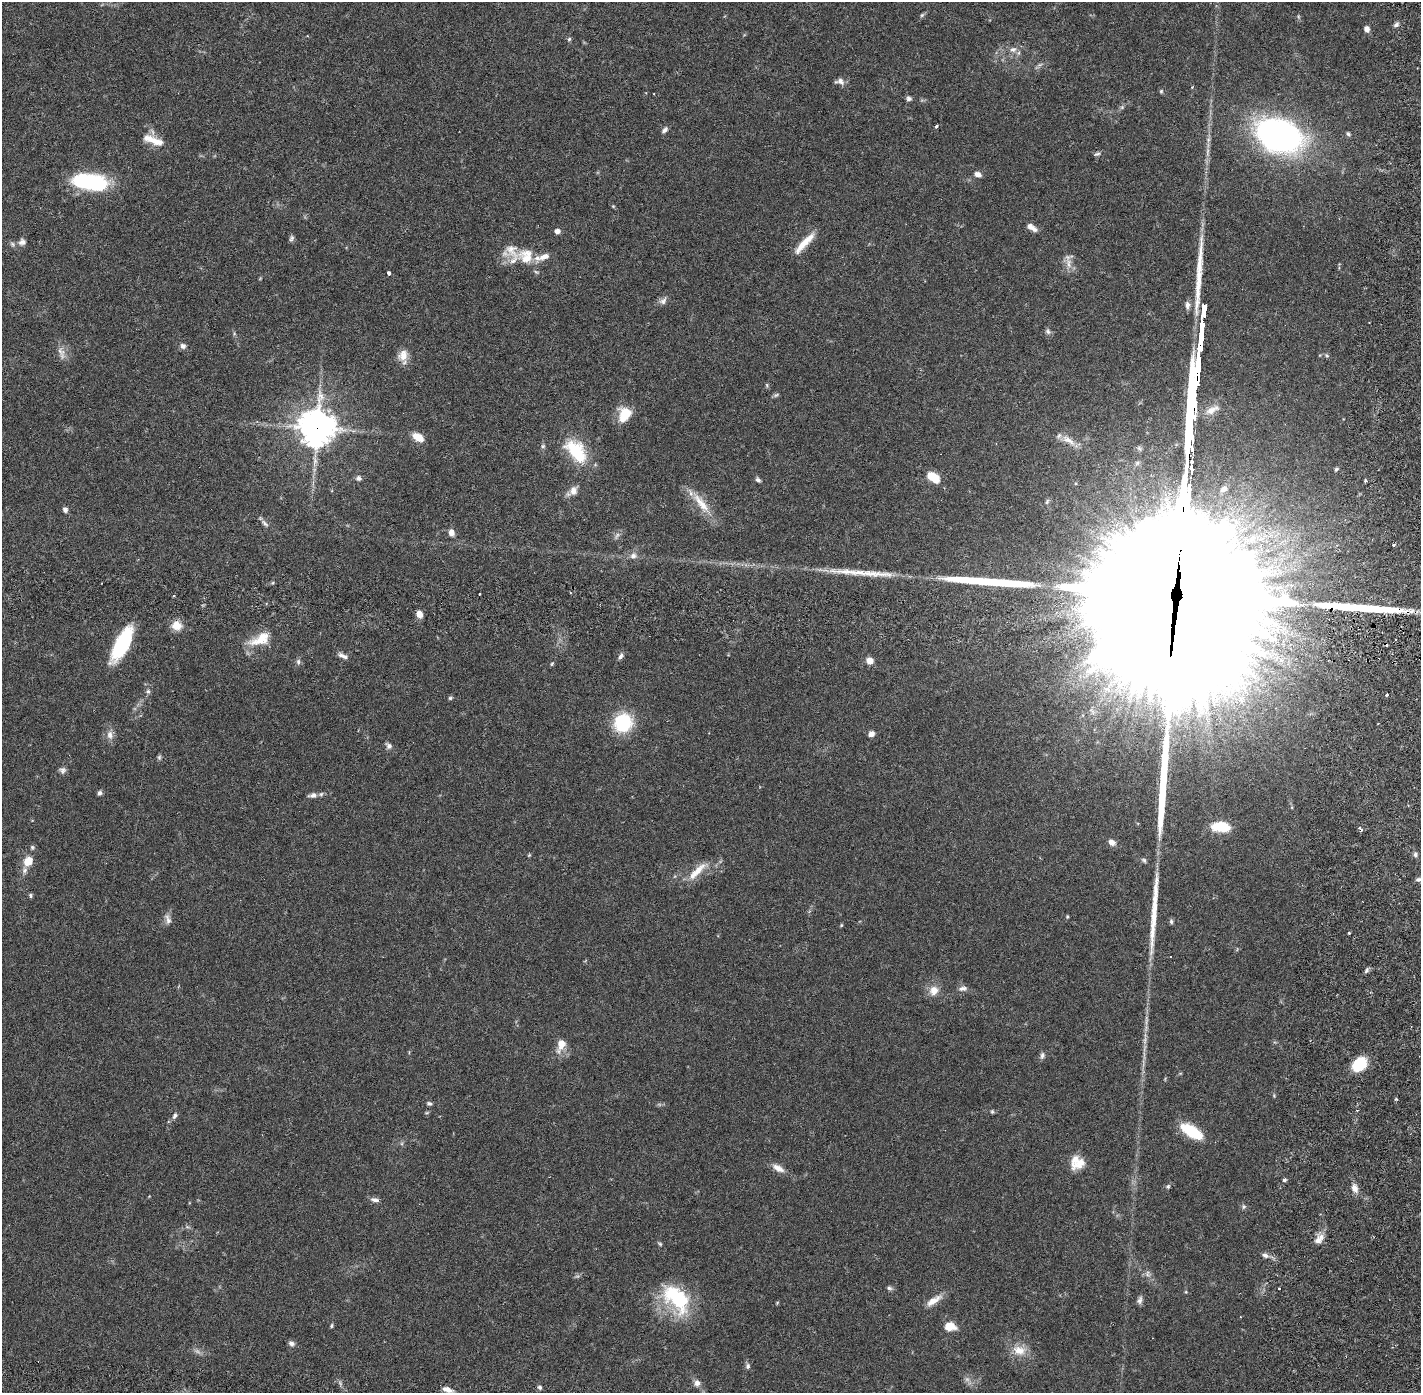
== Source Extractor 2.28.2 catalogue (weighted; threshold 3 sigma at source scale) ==
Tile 11 of 4 x 4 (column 3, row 3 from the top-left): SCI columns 2924-4342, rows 1493-2883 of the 5849 x 5875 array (HDU 1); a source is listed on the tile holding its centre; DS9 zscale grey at full resolution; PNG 1423 x 1395 px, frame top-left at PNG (2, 2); no overlay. Shown black and unused: <1% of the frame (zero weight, under 2 of 6 exposures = <1% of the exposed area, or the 3 px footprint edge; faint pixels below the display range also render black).
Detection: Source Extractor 2.28.2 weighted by HDU 2 'WHT'; one run over the whole footprint, this tile lists its part. Background 0.0408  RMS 0.0039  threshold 0.0161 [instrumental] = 3 sigma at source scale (4.09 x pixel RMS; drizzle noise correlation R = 1.36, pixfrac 0.8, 0.05/0.05 arcsec/px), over >= 5 px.
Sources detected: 156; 3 too faint to see at this stretch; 3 inside a brighter object's white glare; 2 cosmic-ray / hot-pixel residue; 7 long thin detections or spike segments (spike, bleed or trail) — not listed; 10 inside a brighter listed object's ellipse — not listed separately; the other 131 listed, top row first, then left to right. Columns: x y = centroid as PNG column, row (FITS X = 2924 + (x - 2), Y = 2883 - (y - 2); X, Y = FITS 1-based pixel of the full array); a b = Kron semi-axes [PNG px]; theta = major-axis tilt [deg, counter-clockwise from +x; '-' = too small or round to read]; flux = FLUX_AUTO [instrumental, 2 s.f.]
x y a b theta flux
922 15 6 5 - 0.4
1396 25 8 6 35 0.68
1367 29 6 6 - 1.2
569 39 5 5 - 0.38
1013 49 10 8 12 1.3
1040 64 7 4 20 0.46
840 81 11 7 -7 1.3
1161 91 5 4 - 0.31
909 98 6 5 - 0.73
936 126 4 3 - 0.47
665 130 8 5 42 0.73
1348 134 6 5 - 0.42
1279 135 31 21 -19 100
157 142 20 11 -9 2.8
1097 154 8 5 9 0.51
978 174 8 6 -23 1.1
90 182 32 13 -7 29
613 206 4 4 - 0.23
1030 226 8 7 - 1.1
557 231 6 6 - 0.94
291 238 9 5 67 0.55
22 242 9 8 - 1
804 243 31 7 47 4
13 244 9 6 -42 0.6
526 256 24 21 -7 6.6
1069 263 15 7 -87 1.7
389 273 4 3 - 0.86
663 301 12 8 37 1
1187 305 11 6 -87 0.93
1048 332 8 6 -41 0.63
183 346 8 7 - 0.81
61 351 16 8 -54 1.7
403 355 14 12 80 2.6
767 385 6 4 -71 0.3
776 395 9 4 35 0.44
625 414 16 12 64 5.8
317 428 12 11 - 480
418 437 13 8 -31 3.2
1068 440 24 9 -35 2.7
543 446 6 6 - 0.51
576 451 33 18 -52 11
1336 469 7 4 49 0.38
933 477 15 9 -35 4.2
359 478 7 6 - 0.69
758 480 7 5 -36 0.55
1365 481 3 3 - 0.52
1076 483 5 3 - 0.26
573 491 11 9 71 1.8
1047 501 8 5 63 0.5
701 503 38 10 -53 5
65 510 7 6 - 0.72
265 523 13 6 -45 0.82
451 532 8 6 -79 1.4
617 535 11 4 63 0.66
1393 545 3 3 - 0.46
633 556 9 8 - 1.1
1171 593 202 72 82 20000
480 594 3 3 - 0.7
419 614 7 6 - 1.9
176 626 12 10 -8 2.9
260 639 32 15 25 5.6
122 644 34 12 63 18
343 656 13 5 -22 1.1
621 656 9 5 63 0.67
870 661 8 7 - 1.6
298 662 8 6 79 0.61
552 664 6 4 59 0.27
148 691 6 6 - 0.59
1387 694 3 3 - 0.51
450 698 6 5 - 0.37
623 723 17 15 52 14
871 734 7 6 - 1.1
110 735 12 9 -79 1.5
389 746 9 7 -44 0.85
159 757 7 5 70 0.44
63 770 9 8 - 0.79
99 793 6 5 - 0.61
312 795 13 7 9 1.1
1221 827 19 10 -4 6.7
1360 829 6 3 -51 0.54
1112 842 10 7 -37 1.3
32 847 7 5 -76 0.41
529 855 5 4 - 0.25
1415 855 6 5 - 0.56
1144 860 7 5 -45 0.45
28 861 10 8 58 3.4
697 871 32 8 45 3.6
1418 879 8 5 13 0.62
30 895 7 4 -85 0.37
1067 917 5 4 - 0.28
168 919 16 7 -69 1.1
1171 922 7 5 -87 0.5
841 925 5 3 - 0.23
1349 933 3 3 - 0.22
1366 970 8 4 67 0.46
963 989 12 7 8 1
934 990 13 12 - 2.4
561 1045 18 10 70 2.7
1042 1056 9 6 78 0.7
1359 1064 14 10 44 9.2
1396 1099 4 4 - 0.31
429 1103 6 5 - 0.48
427 1112 6 3 20 0.25
992 1112 5 4 - 0.33
175 1116 9 6 56 0.67
1192 1131 23 10 -31 10
1080 1163 20 10 43 2.7
778 1168 18 8 -29 1.9
1284 1180 5 4 - 0.4
1168 1187 7 5 50 0.46
1355 1188 12 8 -63 1.5
375 1200 12 6 -14 0.93
1243 1207 7 6 - 0.51
1318 1240 12 11 - 1.8
660 1244 7 4 -30 0.34
1265 1255 9 6 -25 0.85
1147 1274 10 7 -78 0.9
889 1288 7 5 -17 0.54
1279 1289 2 2 - 0.24
1186 1292 5 3 - 0.24
677 1298 39 22 -46 18
1140 1300 10 6 72 0.81
933 1301 22 8 33 2.5
331 1326 6 4 84 0.32
950 1326 12 9 -5 3.1
291 1343 8 6 -10 0.76
1019 1350 19 13 -15 3.5
748 1366 8 6 89 0.63
697 1383 9 8 - 1.2
540 1387 5 5 - 0.63
447 1390 13 6 -21 1.6
Overlapping masked pixels (flux is a lower limit): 2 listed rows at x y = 317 428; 1171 593
Isophote crosses this tile's border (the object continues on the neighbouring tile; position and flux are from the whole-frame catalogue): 1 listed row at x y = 1171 593